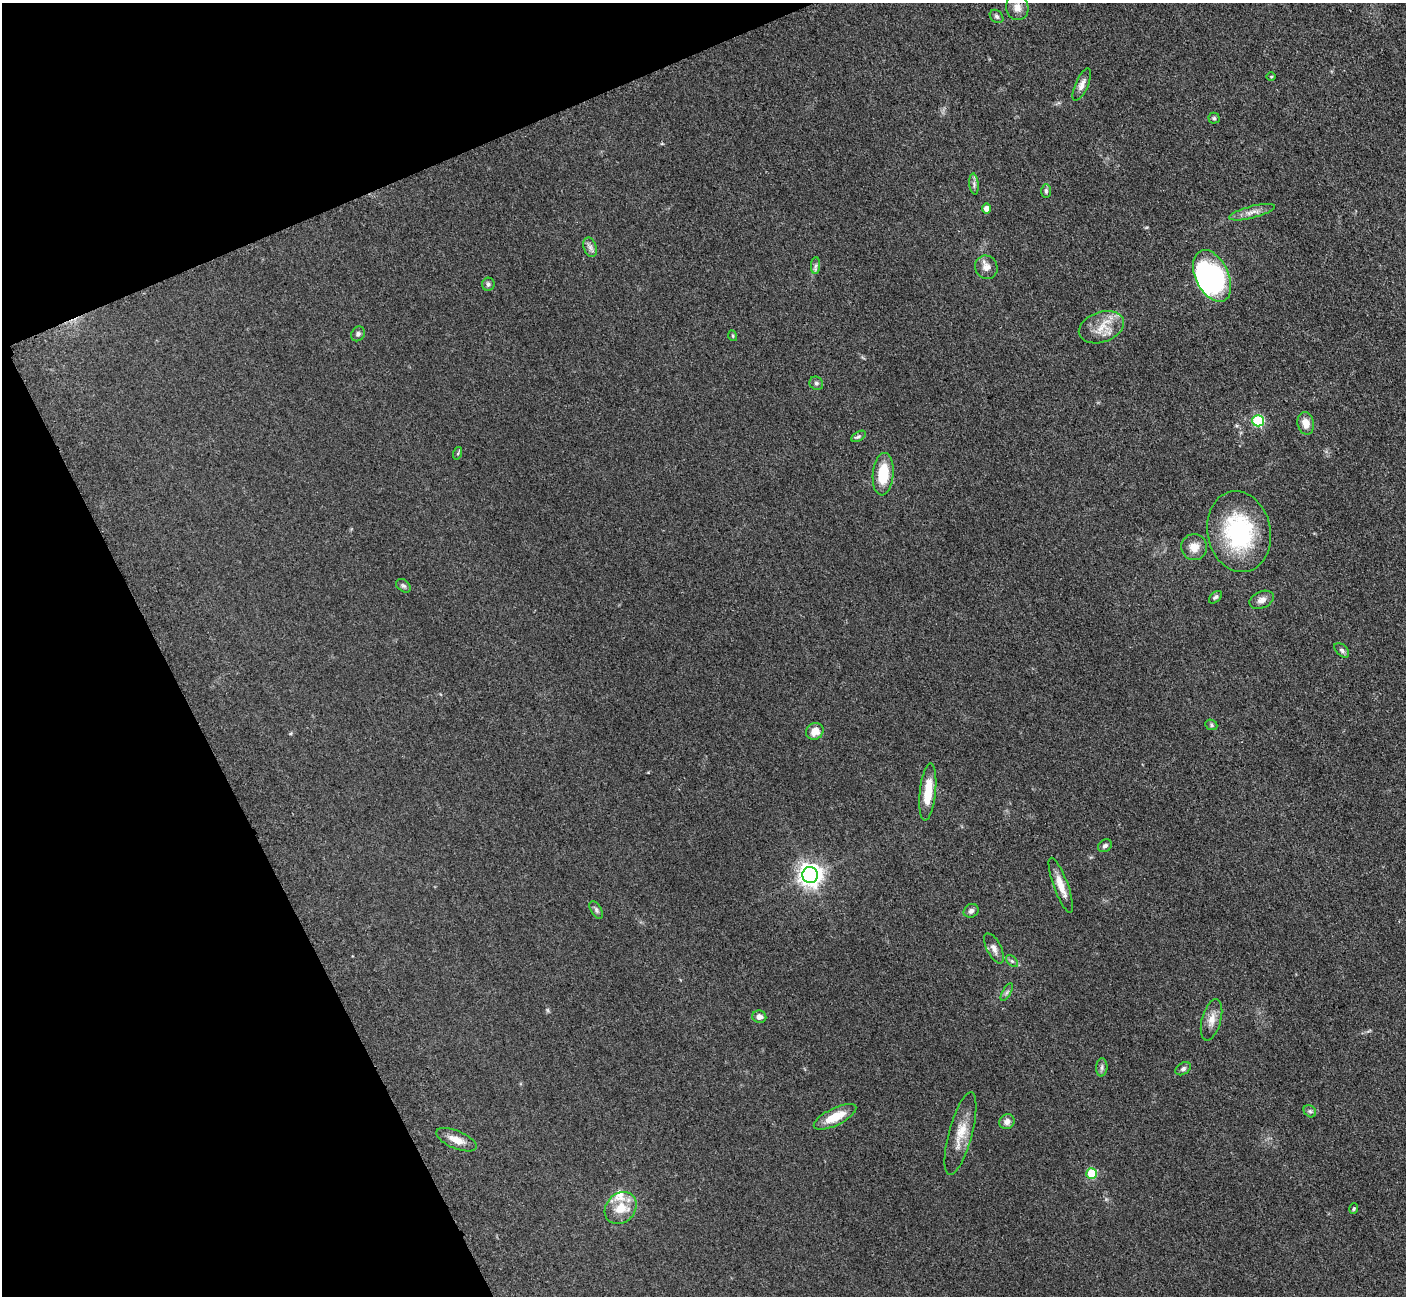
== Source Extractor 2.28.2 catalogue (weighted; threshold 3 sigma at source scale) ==
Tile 5 of 4 x 4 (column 1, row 2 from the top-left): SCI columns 19-1422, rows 2885-4178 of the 5699 x 5661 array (HDU 1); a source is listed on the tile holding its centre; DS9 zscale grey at full resolution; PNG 1408 x 1298 px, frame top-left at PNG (2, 3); each listed source drawn as its Kron ellipse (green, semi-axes under 4 px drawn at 4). Shown black and unused: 21% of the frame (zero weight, under 3 of 5 exposures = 4% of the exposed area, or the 3 px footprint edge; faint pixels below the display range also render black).
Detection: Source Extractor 2.28.2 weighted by HDU 2 'WHT'; one run over the whole footprint, this tile lists its part. Background 0.0521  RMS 0.0055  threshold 0.0248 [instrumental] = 3 sigma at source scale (4.5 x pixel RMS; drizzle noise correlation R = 1.50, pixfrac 1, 0.05/0.05 arcsec/px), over >= 5 px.
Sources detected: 55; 2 inside a brighter object's white glare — neither listed nor drawn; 1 inside a brighter listed object's ellipse — not listed separately; the other 52 listed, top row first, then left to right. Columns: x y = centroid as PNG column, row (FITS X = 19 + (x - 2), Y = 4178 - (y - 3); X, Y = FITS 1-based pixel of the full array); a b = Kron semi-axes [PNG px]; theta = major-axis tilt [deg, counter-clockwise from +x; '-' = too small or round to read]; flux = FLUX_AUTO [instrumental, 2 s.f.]
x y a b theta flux
1017 7 13 11 -71 4.5
996 16 7 5 -44 1.2
1271 77 4 3 - 0.5
1082 85 17 6 66 3.4
1214 118 5 5 - 0.98
974 184 11 4 -84 1.6
1046 191 7 5 -90 1.1
986 208 5 4 - 3.3
1252 212 23 6 15 4.1
590 247 10 6 -72 2.2
816 266 8 4 88 1.4
986 267 12 11 - 4.1
1212 276 27 16 -64 64
488 284 6 6 - 1.2
1101 327 23 15 19 10
358 334 8 6 54 1.4
733 336 5 3 - 0.55
816 383 7 6 - 1.4
1258 421 6 6 - 41
1306 423 11 8 -78 5.4
859 436 8 4 30 1.1
458 453 6 4 72 0.65
883 474 21 10 85 17
1239 532 41 31 -78 59
1194 547 13 13 - 6
403 586 8 5 -37 1.3
1215 597 8 5 42 1.1
1262 600 12 8 23 3.2
1342 650 9 5 -45 1.3
1211 725 6 5 - 0.89
815 731 9 8 - 5.9
928 792 29 8 84 13
1105 846 7 5 36 1.5
810 875 8 8 - 410
1061 885 29 7 -70 7.1
596 910 10 5 -59 1.4
971 911 8 6 34 1.7
994 948 16 7 -63 3
1012 961 7 4 -44 1
1007 992 10 4 60 1.2
759 1017 7 6 - 2.7
1211 1020 21 9 75 5.5
1102 1067 9 5 87 1.5
1183 1069 8 5 32 1.5
1310 1111 7 5 -43 1.2
835 1117 23 8 26 11
1007 1122 8 7 - 2.7
960 1133 43 11 75 11
456 1140 21 9 -23 6.2
1092 1173 5 5 - 21
621 1208 17 14 46 10
1354 1209 5 4 - 0.79